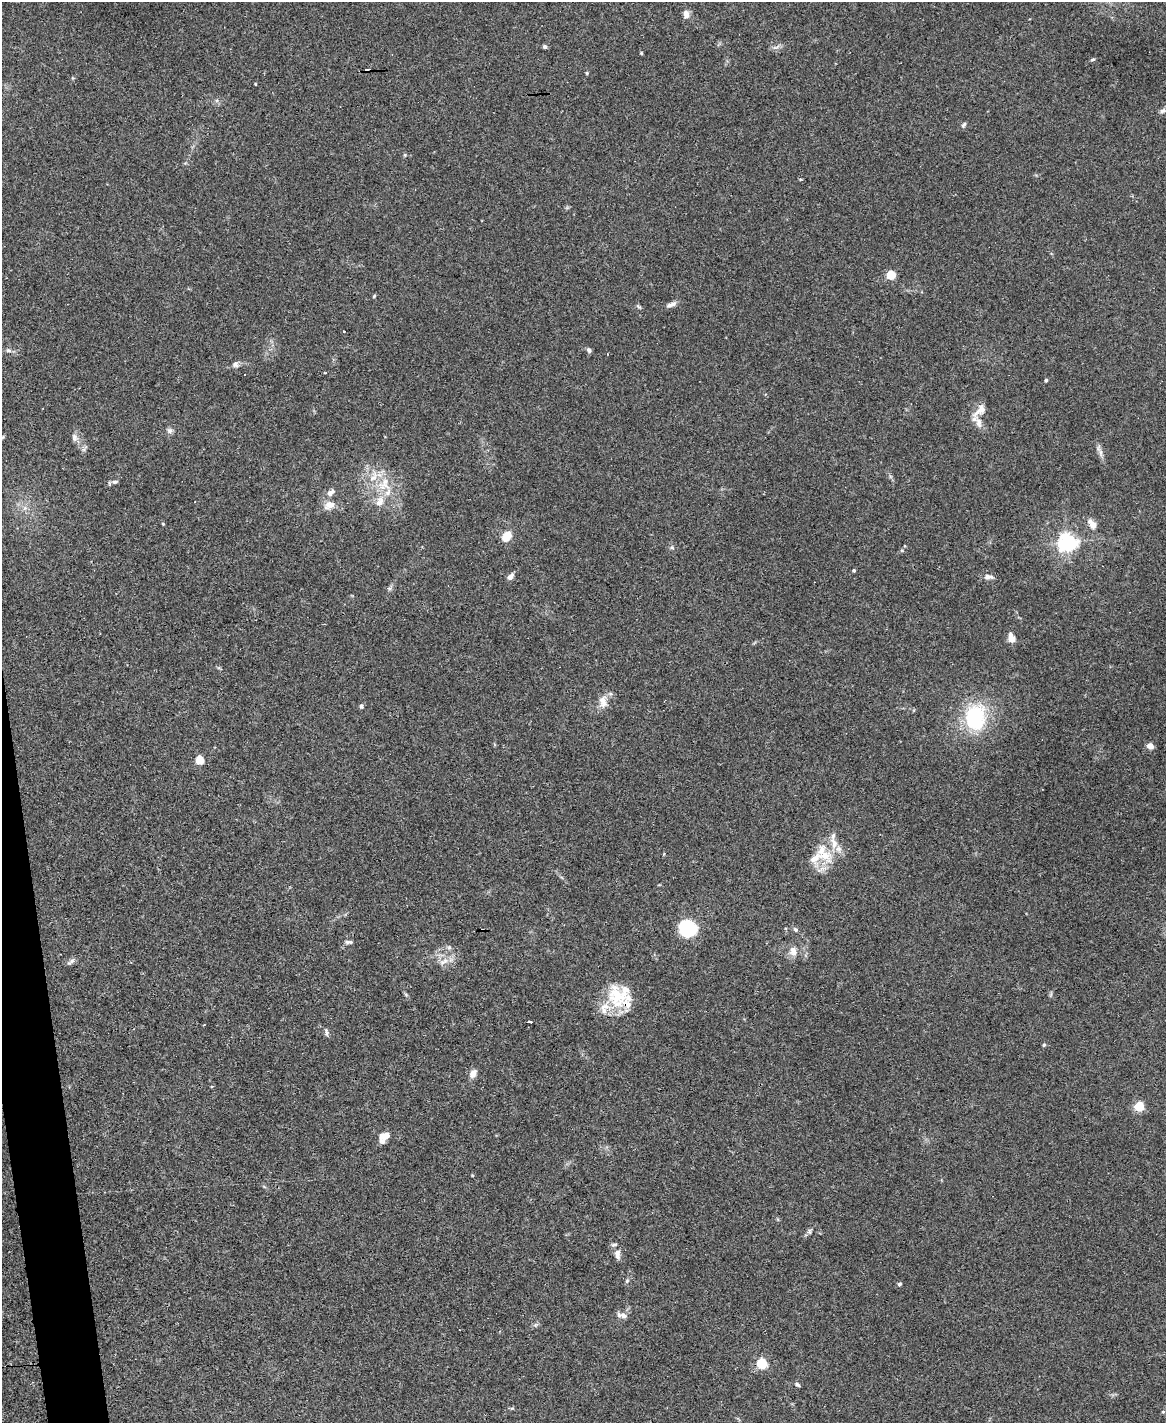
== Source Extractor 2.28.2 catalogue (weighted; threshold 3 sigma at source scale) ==
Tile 7 of 4 x 3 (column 3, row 2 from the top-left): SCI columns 2330-3493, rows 1660-3080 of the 4656 x 4633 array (HDU 1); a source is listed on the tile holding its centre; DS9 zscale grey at full resolution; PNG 1168 x 1425 px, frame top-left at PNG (2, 2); no overlay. Shown black and unused: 2% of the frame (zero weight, under 3 of 4 exposures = <1% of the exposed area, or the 3 px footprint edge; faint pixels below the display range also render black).
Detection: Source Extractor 2.28.2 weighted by HDU 2 'WHT'; one run over the whole footprint, this tile lists its part. Background 0.0537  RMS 0.0046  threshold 0.0206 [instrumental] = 3 sigma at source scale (4.5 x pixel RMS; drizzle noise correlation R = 1.50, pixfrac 1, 0.05/0.05 arcsec/px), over >= 5 px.
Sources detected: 81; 1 cosmic-ray / hot-pixel residue — not listed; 14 inside a brighter listed object's ellipse — not listed separately; the other 66 listed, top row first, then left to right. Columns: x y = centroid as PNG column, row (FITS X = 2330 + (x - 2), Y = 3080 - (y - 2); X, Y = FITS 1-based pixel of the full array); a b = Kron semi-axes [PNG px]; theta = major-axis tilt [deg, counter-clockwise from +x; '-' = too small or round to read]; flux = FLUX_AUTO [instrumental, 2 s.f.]
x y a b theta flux
686 14 9 7 -87 2.5
545 47 5 4 - 1.2
776 47 12 4 19 1.4
641 53 4 4 - 0.44
1093 59 6 4 18 0.64
587 73 5 4 - 0.43
255 84 3 2 - 0.35
1162 111 9 6 29 1.5
964 125 8 4 46 0.86
891 275 5 5 - 21
374 296 6 3 47 0.47
671 305 15 5 21 2
639 307 8 3 -19 0.66
344 331 3 2 - 0.53
8 350 8 5 -18 1.1
589 350 6 5 - 1.2
235 364 8 7 - 1.5
1046 380 4 4 - 0.74
980 410 20 9 44 4.5
170 431 8 7 - 1.3
74 438 12 7 -73 1.9
1101 453 12 4 -79 1.8
373 477 17 8 52 4.7
115 482 7 5 3 1
385 482 32 11 55 8.7
331 493 13 7 39 2.6
330 505 14 9 22 4.4
163 524 5 3 - 0.4
1092 524 15 8 -54 3.3
507 536 11 8 55 6.4
1067 542 6 6 - 210
672 547 5 5 - 0.69
854 570 4 4 - 0.64
510 577 7 5 50 2.3
988 577 13 6 -3 2
1011 639 9 8 - 2.9
603 702 18 10 -84 4.2
361 706 6 5 - 0.79
975 718 34 25 87 32
1150 746 7 6 - 2.4
200 760 5 5 - 17
834 843 17 9 -75 4.7
825 855 22 13 -39 9.8
687 929 20 19 - 19
481 930 3 2 - 0.35
796 930 6 5 - 0.85
349 942 10 5 1 1.1
449 947 6 5 - 0.89
793 951 13 8 -76 3.3
71 961 12 5 34 1.4
444 961 14 6 39 2.8
406 995 6 4 -20 0.57
617 996 35 19 -71 17
530 1022 4 3 - 2.6
326 1031 10 4 -75 1
1044 1045 5 4 - 0.6
473 1074 10 7 61 2.9
1139 1106 5 5 - 29
386 1135 13 6 62 3.7
809 1232 8 5 84 0.95
617 1254 14 8 -84 2.6
627 1281 6 4 47 0.69
899 1284 5 4 - 0.71
624 1316 10 7 -12 2.2
761 1363 5 5 - 40
797 1384 7 5 -24 0.94
Overlapping masked pixels (flux is a lower limit): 1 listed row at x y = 481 930